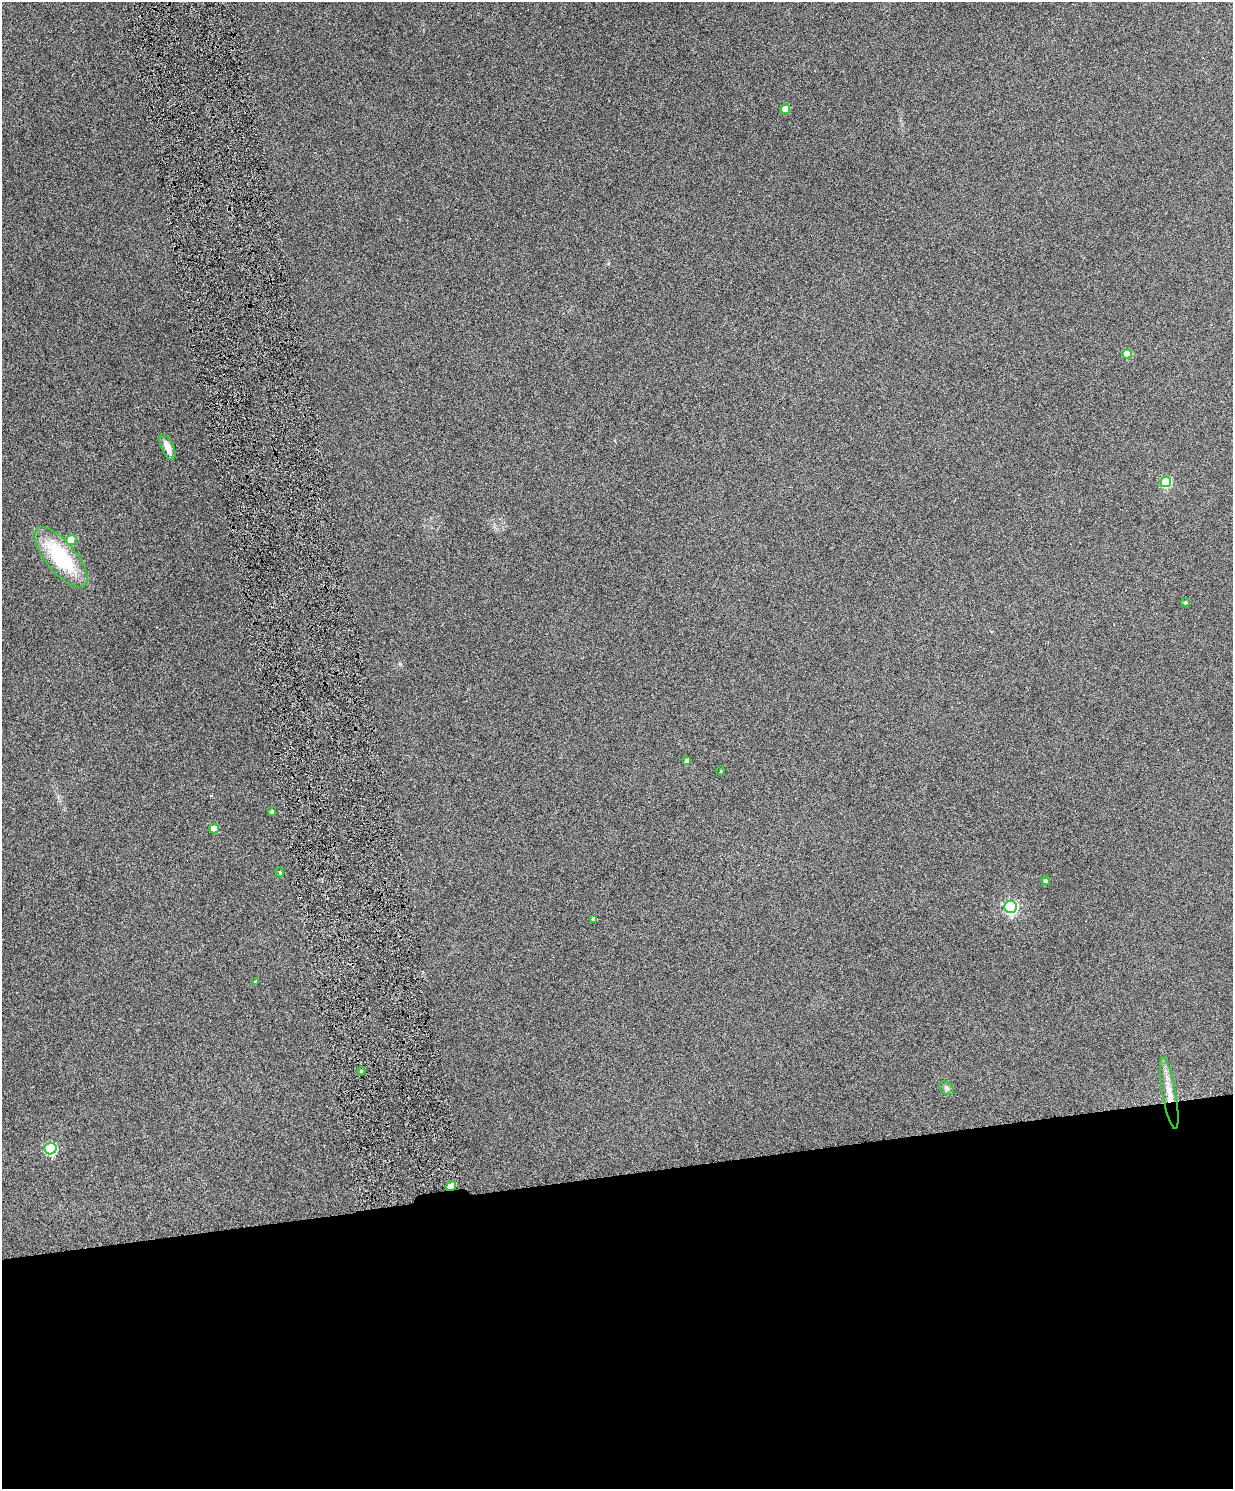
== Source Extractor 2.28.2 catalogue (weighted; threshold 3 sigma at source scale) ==
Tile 11 of 4 x 3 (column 3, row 3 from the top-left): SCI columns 2465-3695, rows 144-1630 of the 4928 x 4863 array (HDU 1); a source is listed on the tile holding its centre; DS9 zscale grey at full resolution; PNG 1235 x 1491 px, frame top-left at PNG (2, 2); each listed source drawn as its Kron ellipse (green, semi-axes under 4 px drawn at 4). Shown black and unused: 21% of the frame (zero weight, under 4 of 8 exposures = <1% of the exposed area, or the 3 px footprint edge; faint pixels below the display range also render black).
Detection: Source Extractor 2.28.2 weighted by HDU 2 'WHT'; one run over the whole footprint, this tile lists its part. Background 0.0712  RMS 0.0043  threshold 0.0176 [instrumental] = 3 sigma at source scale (4.09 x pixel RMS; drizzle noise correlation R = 1.36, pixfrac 0.8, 0.05/0.05 arcsec/px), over >= 5 px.
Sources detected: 21; all 21 listed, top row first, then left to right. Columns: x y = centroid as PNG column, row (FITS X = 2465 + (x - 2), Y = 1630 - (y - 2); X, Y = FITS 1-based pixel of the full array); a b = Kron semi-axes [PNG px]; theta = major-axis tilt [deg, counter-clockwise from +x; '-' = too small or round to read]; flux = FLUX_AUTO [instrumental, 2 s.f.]
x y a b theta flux
785 109 5 4 - 7.2
1127 354 5 4 - 6.5
167 447 14 6 -65 3.4
1166 482 5 5 - 26
71 540 5 5 - 9.3
61 557 37 15 -50 29
1185 603 4 4 - 0.65
687 761 4 4 - 1.7
721 771 4 3 - 0.32
272 811 5 4 - 0.64
214 829 5 5 - 7.5
280 872 5 4 - 0.44
1046 881 4 4 - 1
1011 907 6 6 - 79
594 919 4 4 - 1.5
255 982 4 4 - 0.6
361 1071 4 4 - 0.52
947 1088 8 6 -43 0.97
1169 1093 36 7 -80 6
51 1149 6 5 - 39
451 1186 5 4 - 4.8
Overlapping masked pixels (flux is a lower limit): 2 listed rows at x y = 1169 1093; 451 1186